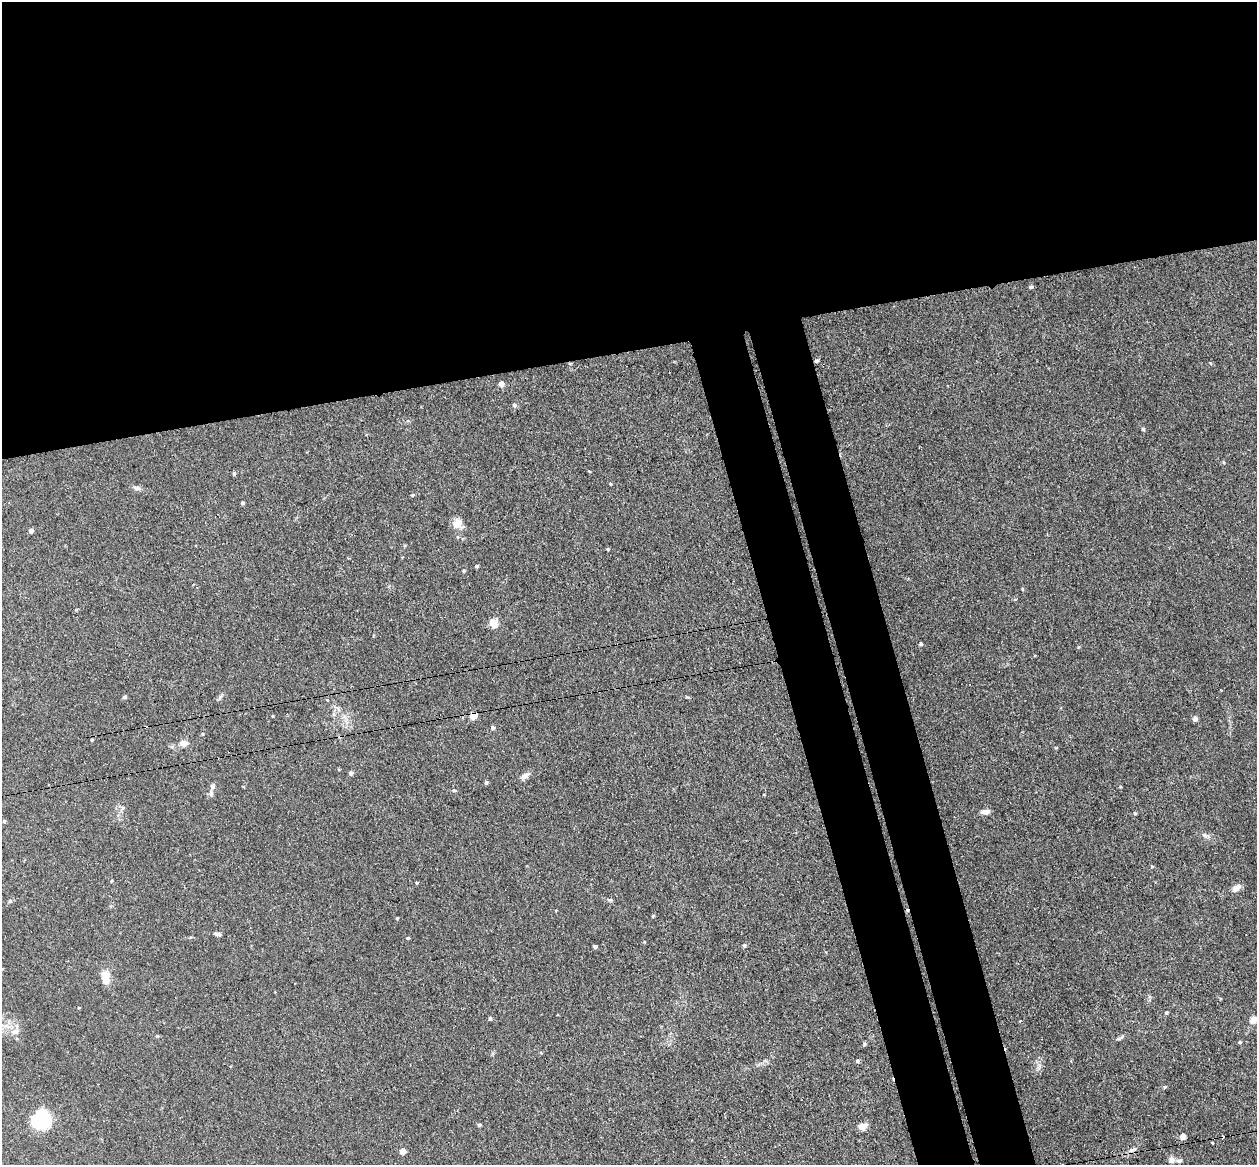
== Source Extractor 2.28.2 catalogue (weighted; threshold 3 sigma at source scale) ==
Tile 2 of 4 x 4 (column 2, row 1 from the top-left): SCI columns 1314-2568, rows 3643-4805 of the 5135 x 5078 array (HDU 1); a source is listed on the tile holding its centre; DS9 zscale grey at full resolution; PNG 1259 x 1167 px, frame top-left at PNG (2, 2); no overlay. Shown black and unused: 36% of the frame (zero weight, under 3 of 4 exposures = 6% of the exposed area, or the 3 px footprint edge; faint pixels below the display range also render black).
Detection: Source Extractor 2.28.2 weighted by HDU 2 'WHT'; one run over the whole footprint, this tile lists its part. Background 0.0396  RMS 0.0045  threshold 0.0201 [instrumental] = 3 sigma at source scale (4.5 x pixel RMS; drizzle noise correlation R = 1.50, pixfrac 1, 0.05/0.05 arcsec/px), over >= 5 px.
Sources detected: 65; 1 cosmic-ray / hot-pixel residue — not listed; the other 64 listed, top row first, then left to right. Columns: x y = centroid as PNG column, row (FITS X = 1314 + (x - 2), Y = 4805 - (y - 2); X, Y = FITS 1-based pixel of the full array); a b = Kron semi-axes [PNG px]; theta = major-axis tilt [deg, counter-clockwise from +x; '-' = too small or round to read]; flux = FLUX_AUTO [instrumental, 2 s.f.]
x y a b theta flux
1031 287 5 4 - 0.86
817 361 5 4 - 0.83
501 384 4 4 - 4
514 405 6 5 - 0.79
1143 429 4 4 - 0.6
1223 462 5 3 - 0.39
234 473 5 4 - 0.81
610 484 4 3 - 0.45
136 488 11 5 -8 1.5
413 495 4 4 - 0.55
243 503 4 4 - 0.73
457 524 13 11 -29 3.8
31 531 4 4 - 1.9
476 566 4 3 - 0.71
464 571 5 4 - 0.52
1022 589 5 3 - 0.43
493 623 10 9 - 4.8
921 644 5 4 - 0.6
124 697 5 4 - 0.73
327 700 3 3 - 0.34
338 709 8 4 -54 1.1
473 716 5 5 - 9.4
1195 719 4 4 - 2.4
493 728 5 4 - 0.93
202 734 5 3 - 0.37
183 743 12 8 6 2.5
351 773 5 5 - 1.1
525 776 12 6 27 2.2
486 782 4 4 - 0.75
212 786 8 6 75 1.3
1120 787 4 3 - 0.37
454 790 5 4 - 0.58
986 812 11 6 4 2
4 821 4 4 - 0.58
1152 867 5 3 - 0.4
417 883 4 3 - 0.46
1237 887 11 6 39 2.9
610 900 6 5 - 0.66
10 901 5 4 - 0.68
653 916 4 4 - 0.42
397 918 4 3 - 0.37
218 934 9 4 -10 1.1
408 938 4 4 - 0.45
744 945 6 5 - 0.67
595 946 4 3 - 0.9
106 978 15 9 90 6
1166 1012 4 4 - 0.56
490 1018 4 4 - 0.74
1253 1020 7 6 - 4.1
1020 1021 3 3 - 0.48
15 1032 11 7 17 2.6
157 1036 4 4 - 0.57
1240 1042 4 4 - 0.53
864 1044 5 5 - 0.56
857 1061 5 4 - 0.8
1165 1087 5 4 - 0.57
41 1120 16 15 - 36
479 1125 4 4 - 0.86
862 1126 7 6 - 5.2
1183 1136 5 5 - 2.8
1131 1150 9 5 21 1.5
403 1151 5 4 - 3.6
1171 1160 7 7 - 2.1
1180 1160 9 5 13 1.1
Overlapping masked pixels (flux is a lower limit): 2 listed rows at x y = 817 361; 473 716
Isophote crosses this tile's border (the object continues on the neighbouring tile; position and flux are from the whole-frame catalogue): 1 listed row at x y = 1253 1020
Unlisted compact peaks at least as high as the median listed source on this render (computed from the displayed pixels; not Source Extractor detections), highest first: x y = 608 549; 1135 813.